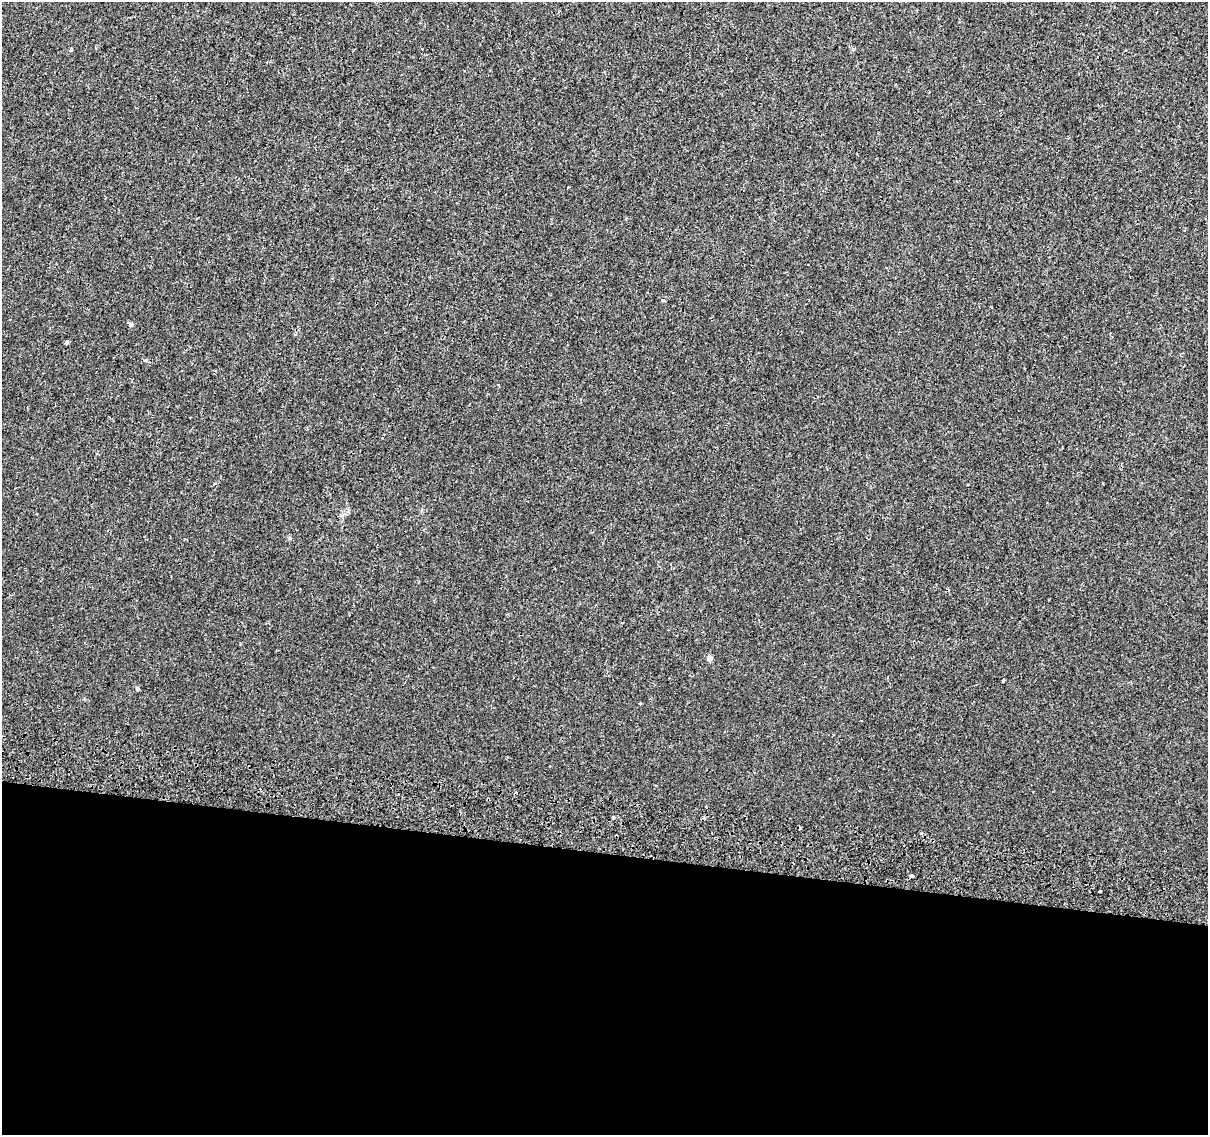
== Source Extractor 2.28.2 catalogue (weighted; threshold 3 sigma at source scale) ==
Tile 14 of 4 x 4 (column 2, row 4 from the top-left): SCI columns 1231-2436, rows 284-1416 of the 4868 x 5159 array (HDU 1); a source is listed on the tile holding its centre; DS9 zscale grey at full resolution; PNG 1210 x 1137 px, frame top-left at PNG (2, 2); no overlay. Shown black and unused: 25% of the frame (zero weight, under 2 of 3 exposures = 3% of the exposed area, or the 3 px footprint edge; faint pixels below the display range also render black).
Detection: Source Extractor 2.28.2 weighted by HDU 2 'WHT'; one run over the whole footprint, this tile lists its part. Background 1.45e-04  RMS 0.0039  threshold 0.0174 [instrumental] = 3 sigma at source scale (4.5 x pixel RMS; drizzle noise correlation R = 1.50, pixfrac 1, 0.0396/0.0396 arcsec/px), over >= 5 px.
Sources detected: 17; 4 cosmic-ray / hot-pixel residue — not listed; the other 13 listed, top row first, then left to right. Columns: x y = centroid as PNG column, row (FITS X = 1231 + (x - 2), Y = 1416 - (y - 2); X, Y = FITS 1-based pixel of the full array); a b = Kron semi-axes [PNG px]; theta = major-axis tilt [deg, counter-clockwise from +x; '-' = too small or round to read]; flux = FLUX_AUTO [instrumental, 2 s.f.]
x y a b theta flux
71 50 4 4 - 0.69
663 300 3 3 - 1.5
131 324 6 6 - 0.67
66 342 4 3 - 1.9
968 485 3 3 - 1
709 658 7 7 - 1.1
1003 680 3 2 - 0.46
137 689 5 5 - 0.65
640 703 3 3 - 0.58
613 817 3 3 - 1.3
921 834 3 3 - 1.5
912 876 4 3 - 2.9
1099 892 3 3 - 15